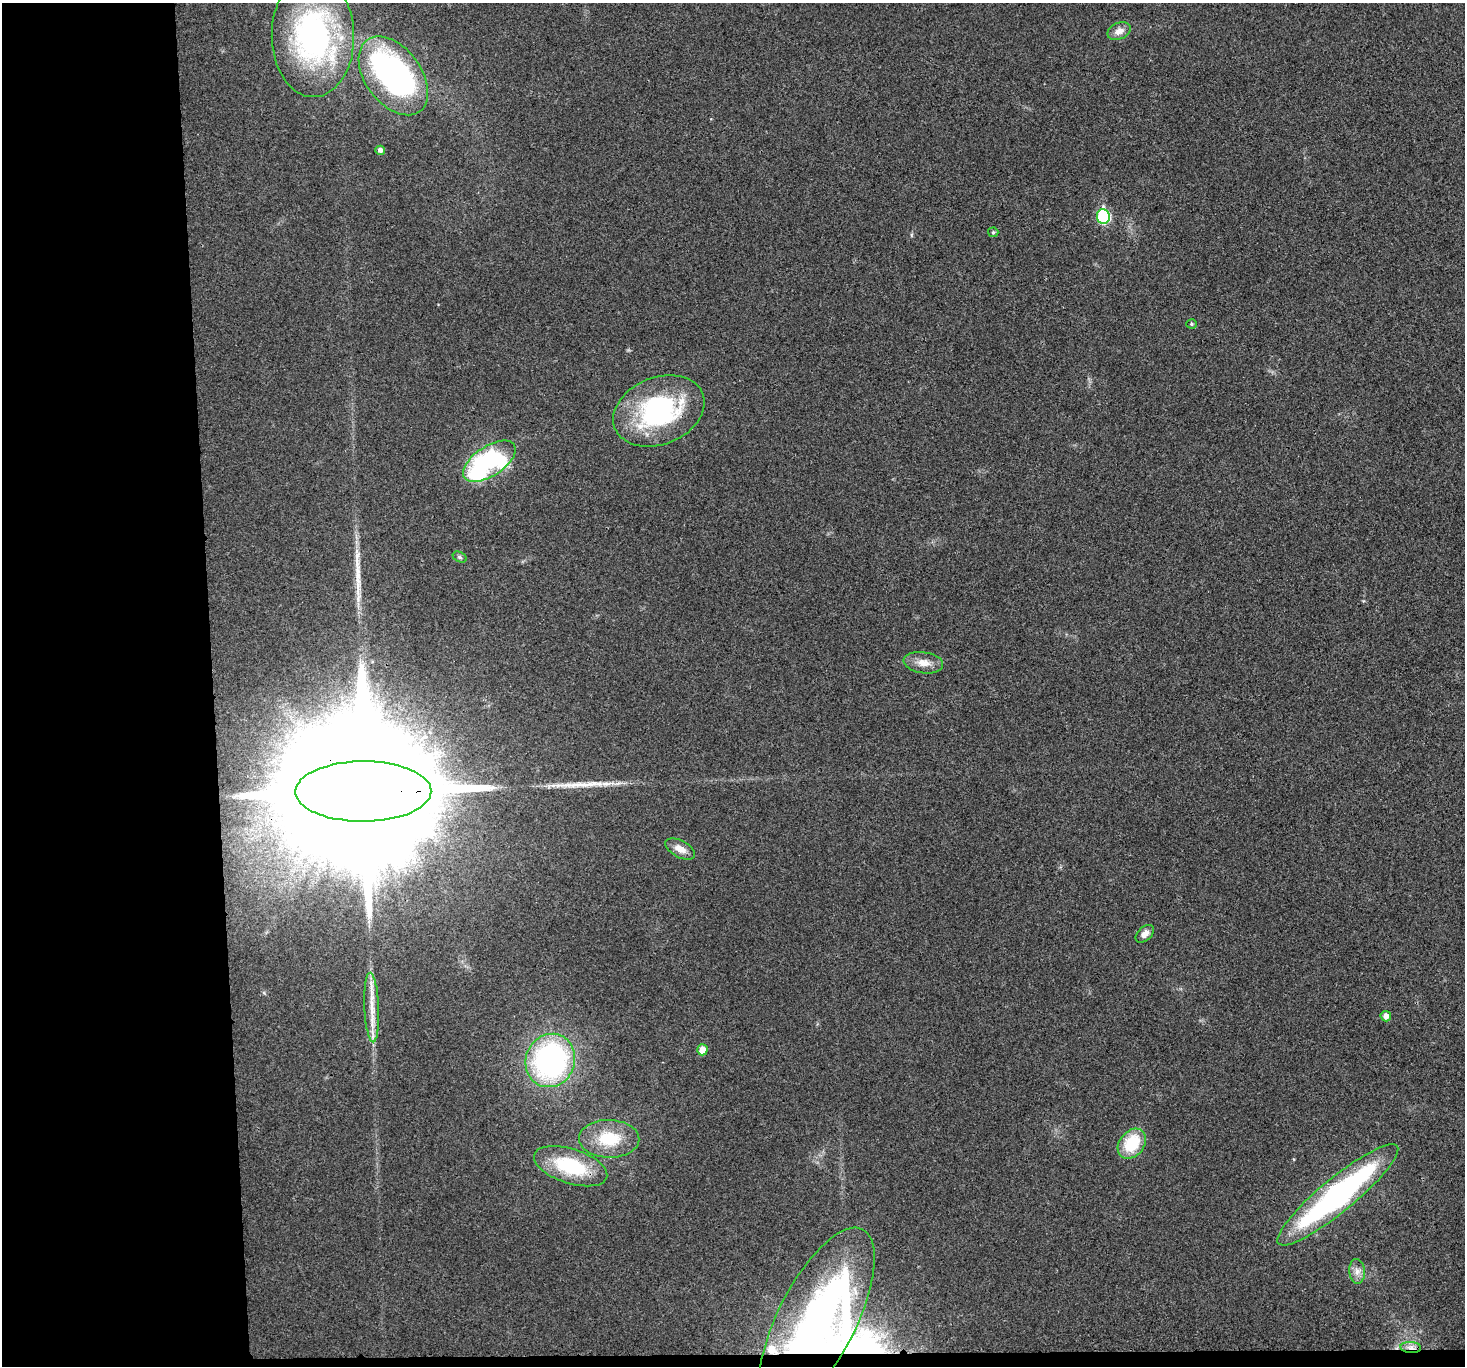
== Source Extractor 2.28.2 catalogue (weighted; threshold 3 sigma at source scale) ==
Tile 7 of 3 x 3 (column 1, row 3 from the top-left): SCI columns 2-1464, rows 129-1492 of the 4392 x 4370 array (HDU 1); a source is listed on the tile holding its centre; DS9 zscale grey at full resolution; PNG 1467 x 1368 px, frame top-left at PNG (2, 3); each listed source drawn as its Kron ellipse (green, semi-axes under 4 px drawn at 4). Shown black and unused: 15% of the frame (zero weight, under 3 of 4 exposures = <1% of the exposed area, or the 3 px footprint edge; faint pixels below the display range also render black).
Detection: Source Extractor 2.28.2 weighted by HDU 2 'WHT'; one run over the whole footprint, this tile lists its part. Background 0.0321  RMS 0.0062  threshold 0.0281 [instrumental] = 3 sigma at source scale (4.5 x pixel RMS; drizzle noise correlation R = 1.50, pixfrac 1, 0.05/0.05 arcsec/px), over >= 5 px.
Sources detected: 32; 4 inside a brighter object's white glare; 2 long thin detections or spike segments (spike, bleed or trail) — neither listed nor drawn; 1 inside a brighter listed object's ellipse — not listed separately; the other 25 listed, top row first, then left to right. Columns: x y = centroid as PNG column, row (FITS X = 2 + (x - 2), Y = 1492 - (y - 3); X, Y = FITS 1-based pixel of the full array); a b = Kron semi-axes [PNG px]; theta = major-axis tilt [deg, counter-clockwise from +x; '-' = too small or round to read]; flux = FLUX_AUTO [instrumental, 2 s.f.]
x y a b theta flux
1119 31 12 8 24 4.6
313 36 61 41 -89 150
393 76 44 28 -53 170
380 150 5 4 - 2.5
1103 216 7 6 - 59
993 232 5 5 - 0.78
1191 324 5 4 - 0.78
659 411 47 33 22 88
489 461 30 15 33 110
460 557 7 5 -27 1.3
923 663 20 10 -8 6.8
363 791 68 30 0 82000
680 849 16 8 -28 6.1
1145 934 11 6 42 3.9
372 1007 35 7 -87 12
1386 1016 5 5 - 3.6
702 1050 5 5 - 7.1
550 1060 27 24 67 150
609 1139 30 19 -1 26
1132 1144 16 12 52 27
571 1166 38 17 -18 42
1338 1195 77 17 39 170
1357 1271 12 8 -86 3.9
817 1319 101 39 63 200
1411 1347 10 5 -4 3.3
Overlapping masked pixels (flux is a lower limit): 4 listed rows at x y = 659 411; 363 791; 817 1319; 1411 1347